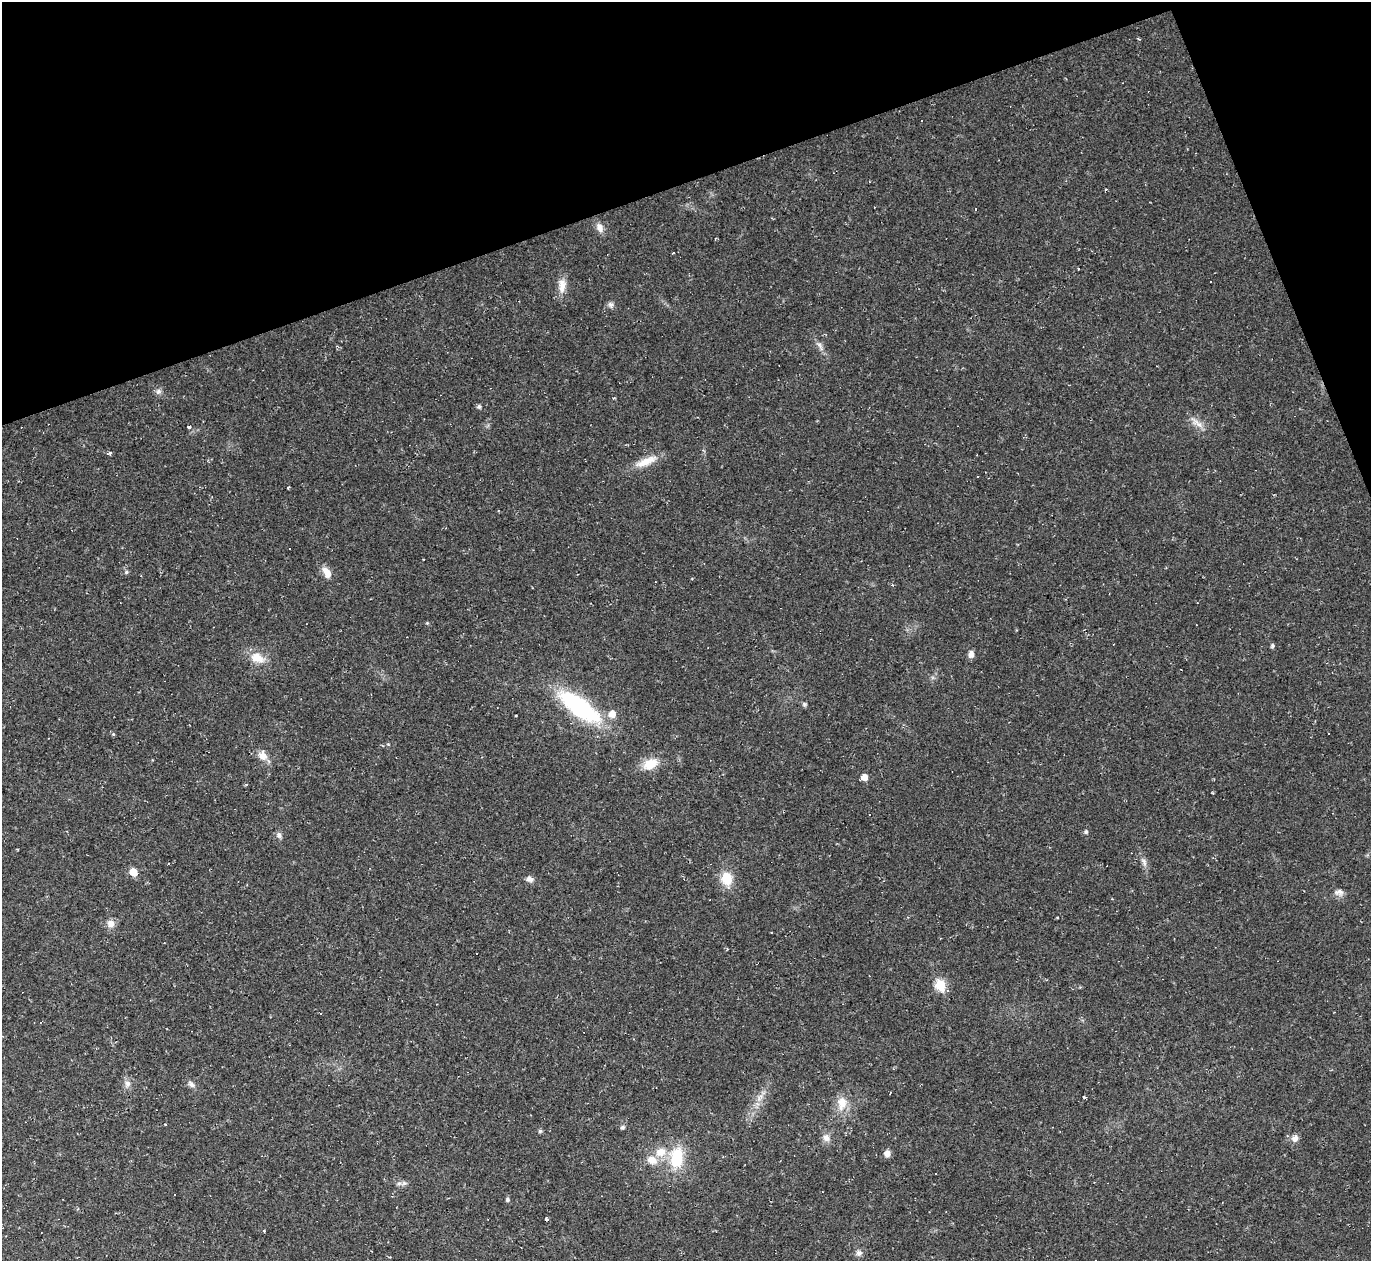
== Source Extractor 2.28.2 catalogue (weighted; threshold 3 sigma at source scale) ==
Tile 3 of 4 x 4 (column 3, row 1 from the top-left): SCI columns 2737-4105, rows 4053-5311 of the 5473 x 5459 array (HDU 1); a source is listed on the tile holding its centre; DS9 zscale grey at full resolution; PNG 1373 x 1263 px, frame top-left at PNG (2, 2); no overlay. Shown black and unused: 18% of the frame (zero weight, under 2 of 3 exposures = <1% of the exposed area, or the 3 px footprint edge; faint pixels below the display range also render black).
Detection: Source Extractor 2.28.2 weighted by HDU 2 'WHT'; one run over the whole footprint, this tile lists its part. Background 0.0498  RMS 0.0071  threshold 0.0321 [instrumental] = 3 sigma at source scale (4.5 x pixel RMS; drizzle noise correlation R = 1.50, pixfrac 1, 0.05/0.05 arcsec/px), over >= 5 px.
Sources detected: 74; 18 cosmic-ray / hot-pixel residue — not listed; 1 inside a brighter listed object's ellipse — not listed separately; the other 55 listed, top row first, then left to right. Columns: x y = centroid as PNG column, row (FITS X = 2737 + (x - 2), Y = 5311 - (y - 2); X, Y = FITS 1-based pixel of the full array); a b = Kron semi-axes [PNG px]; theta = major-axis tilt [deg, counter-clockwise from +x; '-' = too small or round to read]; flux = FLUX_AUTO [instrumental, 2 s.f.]
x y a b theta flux
976 209 3 3 - 17
600 228 12 8 -68 4.5
673 253 3 2 - 1.3
1079 269 2 2 - 0.7
562 286 20 9 87 7.1
611 305 8 6 -2 2
819 345 9 3 -45 1.8
158 391 8 6 47 2
479 406 5 5 - 1.6
1198 424 15 6 -42 4.4
189 427 4 3 - 3.1
110 453 3 3 - 2.3
646 462 31 9 24 11
978 476 2 2 - 0.54
288 487 3 2 - 0.59
126 572 5 5 - 1
327 572 14 8 -58 6.4
427 623 4 4 - 0.73
1272 646 7 4 -82 1.1
971 654 8 6 83 3.5
257 658 18 12 -18 10
804 704 6 5 - 1.2
579 707 42 16 -36 87
612 714 7 7 - 6.6
113 734 5 4 - 0.89
263 756 13 10 -66 6.1
650 764 16 11 25 13
864 777 5 5 - 6.8
1086 832 5 5 - 1.5
279 835 9 5 -75 2
1144 862 13 5 -71 2.7
133 872 6 5 - 12
529 879 8 6 -9 3.1
727 879 13 10 -78 15
1339 892 12 7 0 3.1
111 923 9 9 - 4.6
940 985 6 5 - 35
948 991 5 4 - 1
321 1014 3 3 - 1.4
127 1084 10 8 75 3.3
191 1084 10 6 -45 2.5
842 1103 20 13 85 9.7
622 1127 5 5 - 1.5
540 1131 5 5 - 1.2
826 1138 9 8 - 3.9
1295 1138 11 8 60 3.4
661 1152 14 11 28 9.5
887 1153 6 6 - 4.3
677 1158 23 14 82 26
404 1183 5 5 - 1.6
175 1195 2 2 - 0.51
507 1200 7 4 84 1.1
547 1219 3 3 - 1.9
264 1230 3 3 - 1.9
859 1253 8 8 - 2.4
Unlisted compact peaks at least as high as the median listed source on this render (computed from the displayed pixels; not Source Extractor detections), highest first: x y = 1084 1097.